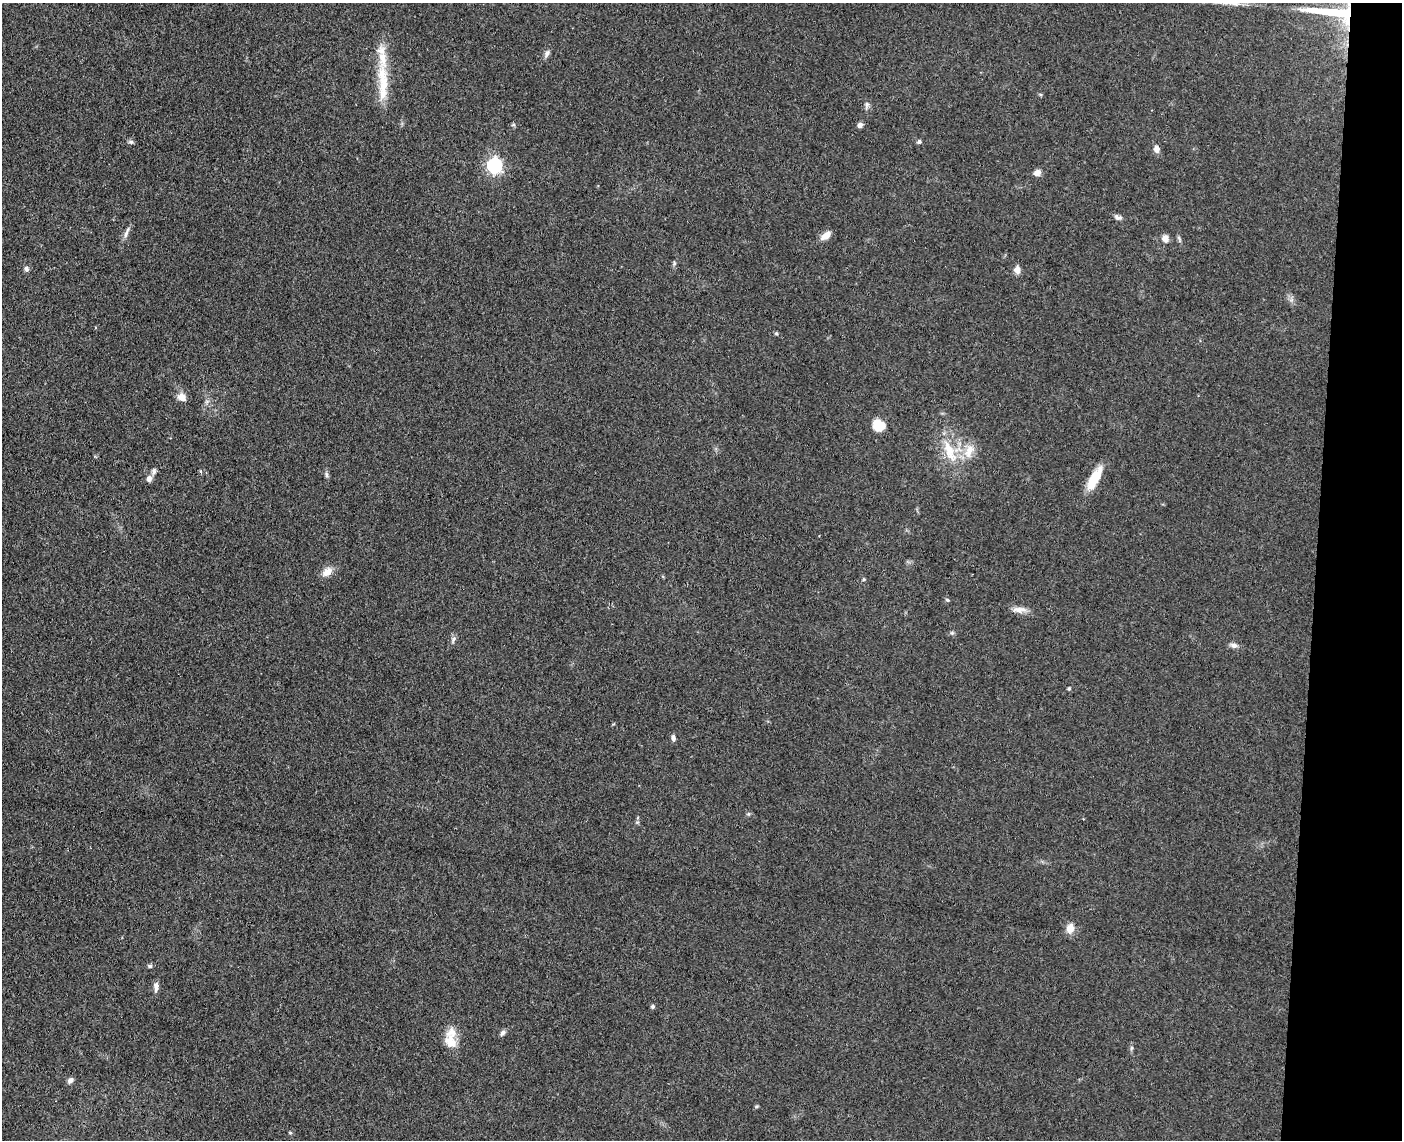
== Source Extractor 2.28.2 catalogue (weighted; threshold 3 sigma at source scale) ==
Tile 6 of 3 x 4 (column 3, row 2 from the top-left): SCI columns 3076-4475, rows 2284-3421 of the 4640 x 4568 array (HDU 1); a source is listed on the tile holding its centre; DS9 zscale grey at full resolution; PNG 1404 x 1142 px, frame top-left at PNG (2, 3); no overlay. Shown black and unused: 6% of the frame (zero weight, under 3 of 4 exposures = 5% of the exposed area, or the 3 px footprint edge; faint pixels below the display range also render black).
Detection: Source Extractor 2.28.2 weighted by HDU 2 'WHT'; one run over the whole footprint, this tile lists its part. Background 0.13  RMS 0.0071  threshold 0.0321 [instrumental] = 3 sigma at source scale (4.5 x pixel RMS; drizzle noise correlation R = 1.50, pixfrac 1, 0.05/0.05 arcsec/px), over >= 5 px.
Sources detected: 49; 4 inside a brighter listed object's ellipse — not listed separately; the other 45 listed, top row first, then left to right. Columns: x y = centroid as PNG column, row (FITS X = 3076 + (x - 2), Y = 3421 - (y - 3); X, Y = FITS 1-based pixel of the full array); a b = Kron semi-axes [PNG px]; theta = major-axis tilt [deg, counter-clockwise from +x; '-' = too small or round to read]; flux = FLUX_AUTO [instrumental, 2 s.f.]
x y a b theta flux
1227 3 20 5 -2 5.5
1334 12 52 9 -6 57
547 53 11 6 69 2.4
383 88 48 12 85 21
867 105 10 6 81 2.1
513 125 6 4 18 0.95
860 125 6 5 - 2.3
131 142 6 5 - 1.4
919 142 6 5 - 1.4
1157 149 9 7 -80 3.6
494 165 6 6 - 170
1037 173 9 7 28 3.3
1118 217 11 6 -17 2.3
126 234 11 5 72 2.6
826 236 12 6 38 6.2
1165 238 9 8 - 4.1
26 269 7 5 -72 2
1017 270 9 7 -90 4.2
776 333 4 4 - 0.99
182 397 11 9 -38 5.5
878 425 12 10 -34 14
949 451 37 12 -66 21
969 451 21 12 66 11
154 472 8 6 65 2.2
326 475 8 4 -82 1.6
1094 478 29 12 56 16
149 479 8 7 - 3.1
327 572 15 10 44 6.1
947 600 6 4 -22 1
1019 609 20 7 -2 5.2
952 633 5 5 - 1.2
454 639 10 5 71 1.9
1234 645 10 6 -16 2.8
1069 688 5 4 - 1.1
673 738 8 5 -84 2.1
1070 928 12 9 80 6.4
150 966 6 5 - 1.3
156 987 12 6 89 3.1
653 1006 5 4 - 1.6
502 1033 8 5 56 2.1
450 1041 23 14 -71 11
1131 1048 6 4 71 1.1
70 1080 7 5 44 2.9
757 1106 6 3 18 0.84
290 1132 5 4 - 0.89
Overlapping masked pixels (flux is a lower limit): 1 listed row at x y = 1334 12
Isophote crosses this tile's border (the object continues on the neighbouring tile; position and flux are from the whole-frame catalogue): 2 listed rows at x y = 1227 3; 1334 12